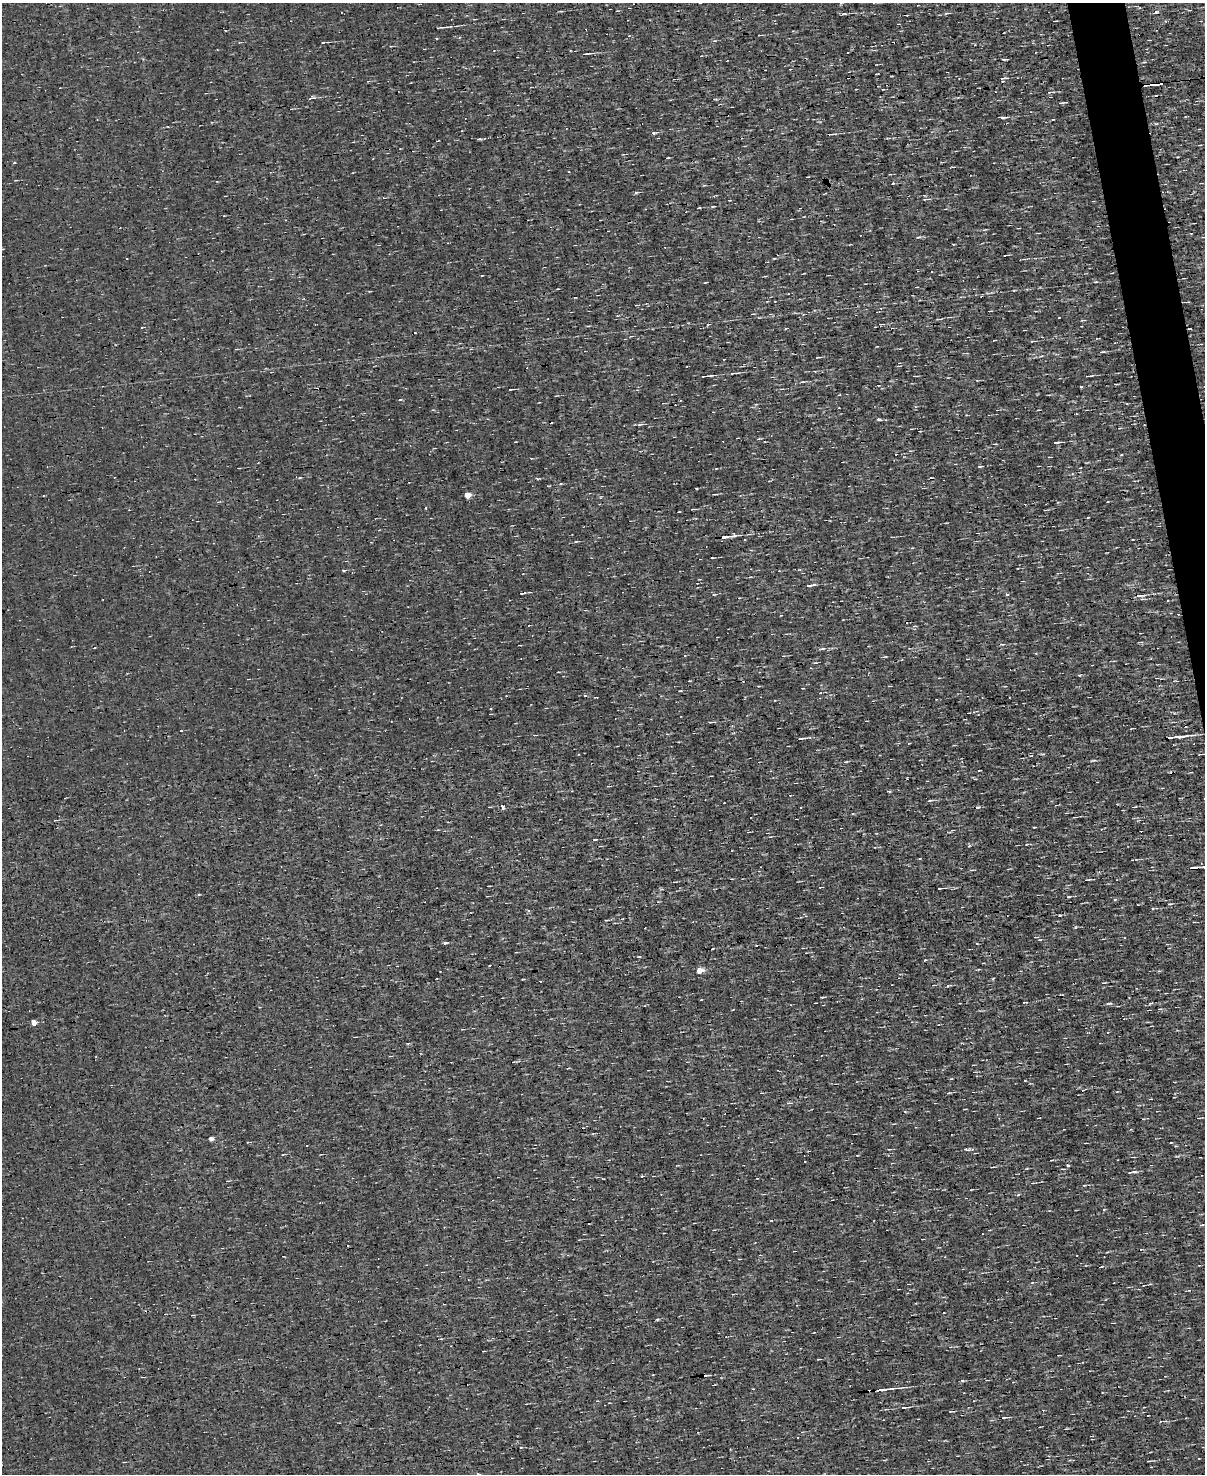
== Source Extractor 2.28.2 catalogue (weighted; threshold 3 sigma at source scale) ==
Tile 6 of 4 x 3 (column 2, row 2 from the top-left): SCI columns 1205-2407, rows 1613-3084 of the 4814 x 4810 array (HDU 1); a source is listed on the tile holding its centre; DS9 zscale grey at full resolution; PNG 1207 x 1476 px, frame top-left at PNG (2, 3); no overlay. Shown black and unused: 2% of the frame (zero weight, under 3 of 4 exposures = <1% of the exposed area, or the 3 px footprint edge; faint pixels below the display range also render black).
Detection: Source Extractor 2.28.2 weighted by HDU 2 'WHT'; one run over the whole footprint, this tile lists its part. Background -5.64e-04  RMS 0.04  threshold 0.181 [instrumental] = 3 sigma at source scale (4.5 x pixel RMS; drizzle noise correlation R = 1.50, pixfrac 1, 0.05/0.05 arcsec/px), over >= 5 px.
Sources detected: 128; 10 cosmic-ray / hot-pixel residue — not listed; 2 inside a brighter listed object's ellipse — not listed separately; the other 116 listed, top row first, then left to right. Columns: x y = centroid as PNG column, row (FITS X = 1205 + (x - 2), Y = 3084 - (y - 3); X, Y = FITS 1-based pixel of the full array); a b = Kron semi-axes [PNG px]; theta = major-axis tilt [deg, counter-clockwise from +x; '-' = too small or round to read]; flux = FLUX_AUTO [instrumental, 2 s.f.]
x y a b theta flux
947 13 8 4 6 7.6
843 14 5 3 - 7
444 27 11 2 5 8.9
759 35 5 2 - 3.7
323 42 3 2 - 4.1
585 54 9 3 7 9
1144 62 4 3 - 4
1003 78 10 3 11 9.2
1158 84 13 3 8 71
1050 92 11 2 4 6.4
312 98 8 3 2 9.3
1061 103 7 2 1 6.5
1003 117 10 3 1 9.1
1053 119 4 2 - 2.8
654 133 6 4 -15 5.6
830 134 7 2 2 8.5
479 139 6 3 7 6.4
668 158 4 2 - 4
14 163 3 3 - 8.7
636 193 6 4 2 5.2
926 199 10 2 7 5.9
713 206 4 3 - 3.2
699 208 4 2 - 3.1
918 237 7 3 4 5.1
1004 255 4 3 - 15
774 258 4 3 - 3.3
881 324 5 3 - 3.3
708 325 4 3 - 4.9
786 328 3 3 - 3.9
1033 341 5 3 - 5.3
1102 352 7 3 7 6.2
734 373 10 3 6 8.3
706 376 12 3 6 11
1089 376 11 2 8 6.7
802 382 5 3 - 4.4
1081 387 3 2 - 5.4
510 390 3 2 - 2.4
879 419 5 4 - 5.3
639 424 8 4 10 7.3
1119 428 3 3 - 2.7
920 431 4 3 - 3
1057 442 7 3 10 9.4
896 454 2 2 - 2.5
980 466 5 3 - 4.8
300 478 5 3 - 3.3
548 485 4 2 - 4
696 488 3 2 - 2.9
714 494 5 2 - 3.9
467 495 5 4 - 61
426 508 3 2 - 4.7
725 537 9 4 8 13
576 541 5 3 - 3.6
156 556 3 2 - 3.7
712 558 3 2 - 4.5
344 571 5 3 - 4.3
810 585 11 3 9 13
522 593 7 3 7 6.2
1007 594 5 3 - 4.1
1140 595 13 3 6 11
821 649 9 4 16 7.5
1079 675 3 3 - 4.5
585 696 4 3 - 4
712 722 11 2 5 6
1171 737 26 3 8 30
801 738 10 3 6 7.6
1094 760 8 3 10 6.3
846 762 6 3 9 4.5
1097 782 2 2 - 3
608 786 5 2 - 3.8
889 791 5 3 - 4.4
929 801 6 3 19 4.7
502 806 4 3 - 50
978 807 7 5 15 6
1134 807 8 2 10 4.6
1074 817 4 2 - 3.5
55 820 4 2 - 2.9
748 832 5 2 - 3.5
969 846 5 3 - 4.3
1193 867 10 3 10 18
1204 867 6 3 -17 5.3
1087 880 9 3 8 5.9
674 882 5 2 - 3.3
941 888 9 2 6 6.3
199 895 4 3 - 4.4
1068 897 5 3 - 4.6
1169 904 5 3 - 5.2
1153 908 4 3 - 3.6
1060 915 4 3 - 3
699 970 5 4 - 71
1159 971 5 3 - 4.6
1104 983 5 2 - 4.1
947 986 4 3 - 6.6
1109 1003 8 3 11 6.1
1150 1003 7 3 9 5.5
34 1022 4 4 - 38
1065 1038 3 2 - 3
1150 1099 3 2 - 2.8
789 1103 8 4 7 6.8
211 1138 4 4 - 25
1171 1143 3 2 - 4.1
968 1149 14 3 3 8.9
808 1151 3 2 - 3.1
1067 1165 3 3 - 42
1132 1172 12 3 9 7.8
641 1176 3 3 - 3.9
1018 1195 5 3 - 3.5
1104 1209 4 3 - 3.5
1202 1225 8 3 13 7
483 1351 3 2 - 2.6
1059 1355 3 2 - 2.7
882 1390 18 3 7 43
905 1407 10 2 3 9.5
952 1411 6 2 4 4.4
1005 1417 12 2 8 7.2
1149 1461 4 2 - 3.8
477 1474 3 3 - 19
Overlapping masked pixels (flux is a lower limit): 3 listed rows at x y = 1158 84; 1171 737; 1193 867
Isophote crosses this tile's border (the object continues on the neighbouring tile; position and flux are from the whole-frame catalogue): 2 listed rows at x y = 1204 867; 477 1474
Unlisted compact peaks at least as high as the median listed source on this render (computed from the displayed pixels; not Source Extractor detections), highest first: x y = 1156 12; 445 943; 657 1320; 993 979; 1115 899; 962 1380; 537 479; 1025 1080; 1014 290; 408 1044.